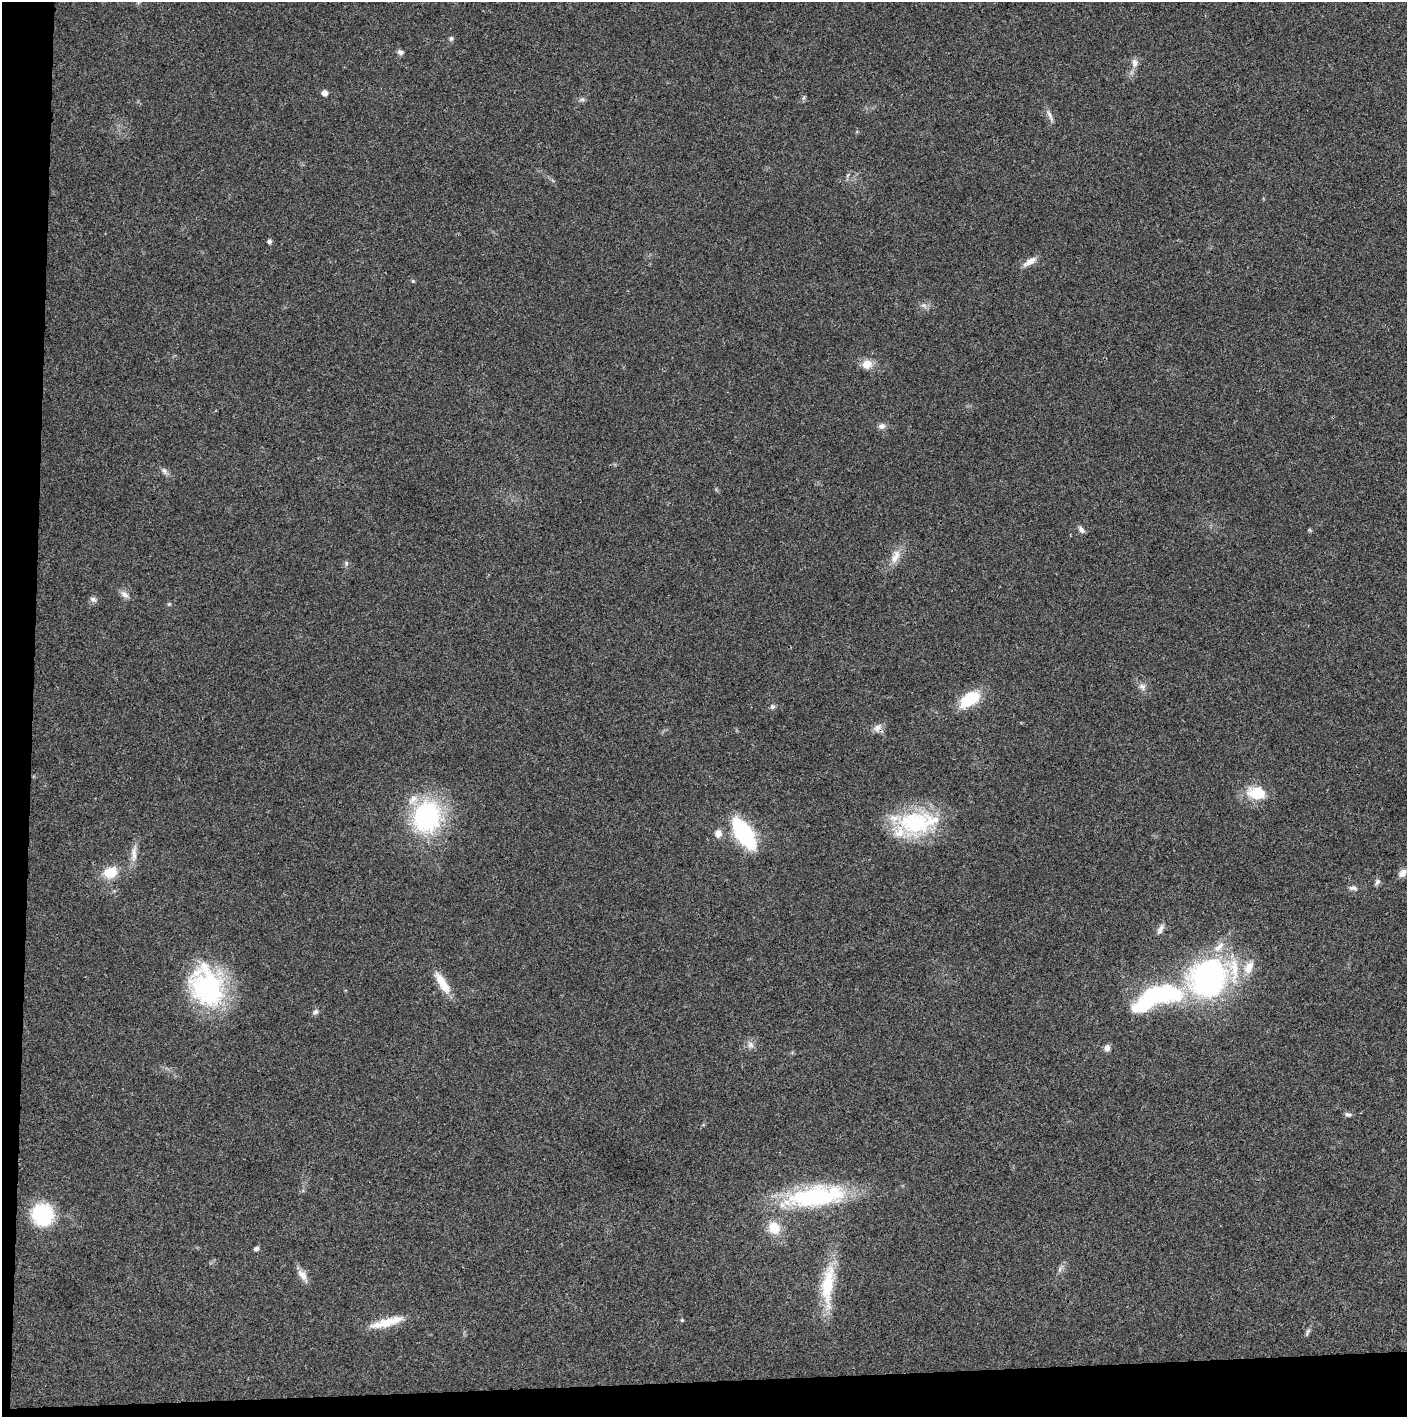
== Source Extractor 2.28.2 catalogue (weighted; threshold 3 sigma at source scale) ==
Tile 7 of 3 x 3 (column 1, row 3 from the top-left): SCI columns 4-1408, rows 1-1415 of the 4219 x 4245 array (HDU 1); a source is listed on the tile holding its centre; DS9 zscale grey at full resolution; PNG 1409 x 1419 px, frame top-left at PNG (2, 2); no overlay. Shown black and unused: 5% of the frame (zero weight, under 3 of 4 exposures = <1% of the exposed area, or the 3 px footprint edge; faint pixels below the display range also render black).
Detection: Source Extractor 2.28.2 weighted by HDU 2 'WHT'; one run over the whole footprint, this tile lists its part. Background 0.0193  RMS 0.0041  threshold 0.0185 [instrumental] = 3 sigma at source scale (4.5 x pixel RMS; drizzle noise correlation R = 1.50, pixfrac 1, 0.05/0.05 arcsec/px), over >= 5 px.
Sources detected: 61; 1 inside a brighter object's white glare — not listed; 7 inside a brighter listed object's ellipse — not listed separately; the other 53 listed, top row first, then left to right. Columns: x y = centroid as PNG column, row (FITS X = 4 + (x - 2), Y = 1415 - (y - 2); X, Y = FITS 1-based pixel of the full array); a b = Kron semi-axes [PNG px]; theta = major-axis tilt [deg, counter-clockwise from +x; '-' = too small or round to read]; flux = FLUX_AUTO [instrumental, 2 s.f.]
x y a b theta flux
451 38 6 5 - 0.83
400 52 7 6 - 1.3
1134 63 12 7 -82 2.1
324 93 5 5 - 2.5
582 99 7 4 0 0.8
1050 116 18 5 -67 1.8
269 241 5 4 - 1
1030 262 19 7 32 3.1
413 281 5 3 - 0.43
923 305 7 4 -18 0.97
867 364 13 11 12 4.3
882 426 10 8 1 1.5
164 471 9 6 -62 1.3
1081 530 9 6 -54 1.4
895 556 22 9 66 4.5
346 563 6 4 -90 0.67
125 594 13 7 -40 2
93 599 10 6 -23 1.2
169 604 5 4 - 0.47
1142 687 10 7 -24 1.7
969 699 25 13 34 15
772 707 6 6 - 0.93
877 728 13 8 52 2.4
1256 793 22 14 -6 11
427 817 32 26 82 57
915 823 44 30 2 36
718 833 9 8 - 2.9
744 833 22 10 -57 64
134 854 25 6 88 3.4
110 872 13 10 17 9.6
1402 873 10 7 49 2.4
1377 882 9 6 60 1.1
1353 888 12 5 -4 1.3
1160 929 14 6 61 1.8
1249 967 19 11 64 5.8
1208 978 39 36 60 95
442 983 29 9 -58 8.1
206 987 52 37 -68 50
1166 991 40 25 -27 35
315 1012 8 6 44 1.1
750 1045 9 8 - 1.9
1107 1048 9 7 82 1.7
1348 1115 9 5 -15 1
816 1196 75 24 8 50
42 1215 16 16 - 32
774 1228 12 11 - 8.7
256 1248 6 5 - 0.97
1060 1269 7 4 71 0.94
302 1275 17 9 -55 3.2
828 1285 58 15 85 19
682 1320 5 4 - 0.45
387 1322 44 9 15 9.3
1308 1332 11 4 64 0.96
Overlapping masked pixels (flux is a lower limit): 1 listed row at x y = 877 728